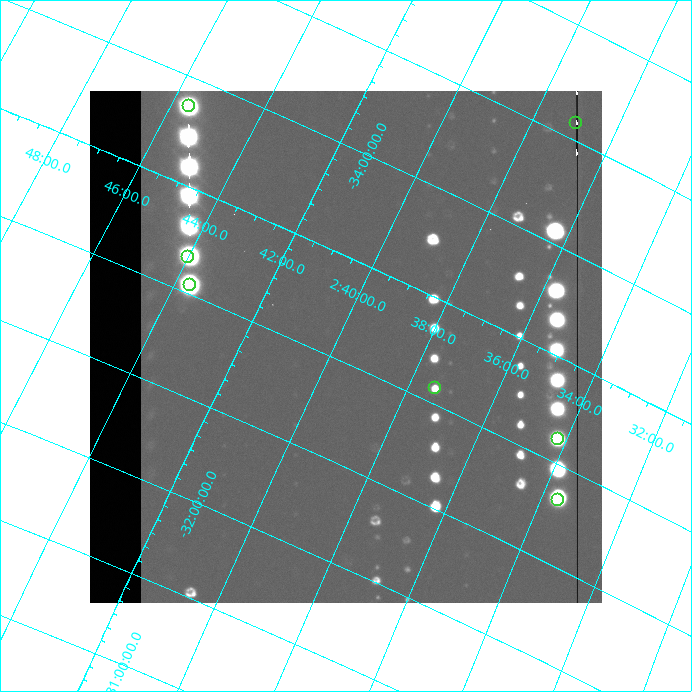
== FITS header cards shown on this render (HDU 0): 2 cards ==
NAXIS1  =                  512 /
NAXIS2  =                  512 /

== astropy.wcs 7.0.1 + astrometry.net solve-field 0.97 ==
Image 512 x 512 px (HDU 0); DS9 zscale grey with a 90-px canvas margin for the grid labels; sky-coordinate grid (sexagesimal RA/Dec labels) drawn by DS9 from the SOLVED WCS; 7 Tycho-2 reference stars matched to detected sources circled (green)
Header WCS: none
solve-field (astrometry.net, Tycho-2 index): SOLVED blind (the file carries no WCS)
Solved WCS: RA---TAN-SIP/DEC--TAN-SIP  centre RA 02:39:45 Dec -33:05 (39.94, -33.08 deg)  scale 17.9 x 18.6 arcsec/px (non-square pixels)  FOV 153.0' x 158.5'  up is +156 deg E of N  parity flipped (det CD > 0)
(file carries no celestial WCS; the grid is the blind solution)
Tycho-2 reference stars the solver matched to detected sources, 7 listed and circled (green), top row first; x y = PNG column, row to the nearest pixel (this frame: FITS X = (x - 90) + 1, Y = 512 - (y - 91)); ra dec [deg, ICRS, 3 dp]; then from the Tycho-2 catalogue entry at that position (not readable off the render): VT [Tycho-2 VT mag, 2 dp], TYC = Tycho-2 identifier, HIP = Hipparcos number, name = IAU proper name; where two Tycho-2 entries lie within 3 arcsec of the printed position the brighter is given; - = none
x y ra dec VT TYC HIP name
189 106 41.402 -33.863 8.19 7014-426-1 12883 -
576 123 39.244 -34.578 5.84 7014-630-1 12186 -
188 257 41.002 -33.172 7.93 7014-289-1 12762 -
190 285 40.915 -33.046 6.95 7014-183-1 12732 -
435 388 39.350 -33.076 8.48 7014-7-1 12224 -
558 439 38.549 -33.117 7.63 7013-1000-1 11954 -
558 500 38.403 -32.826 7.91 7013-166-1 11905 -